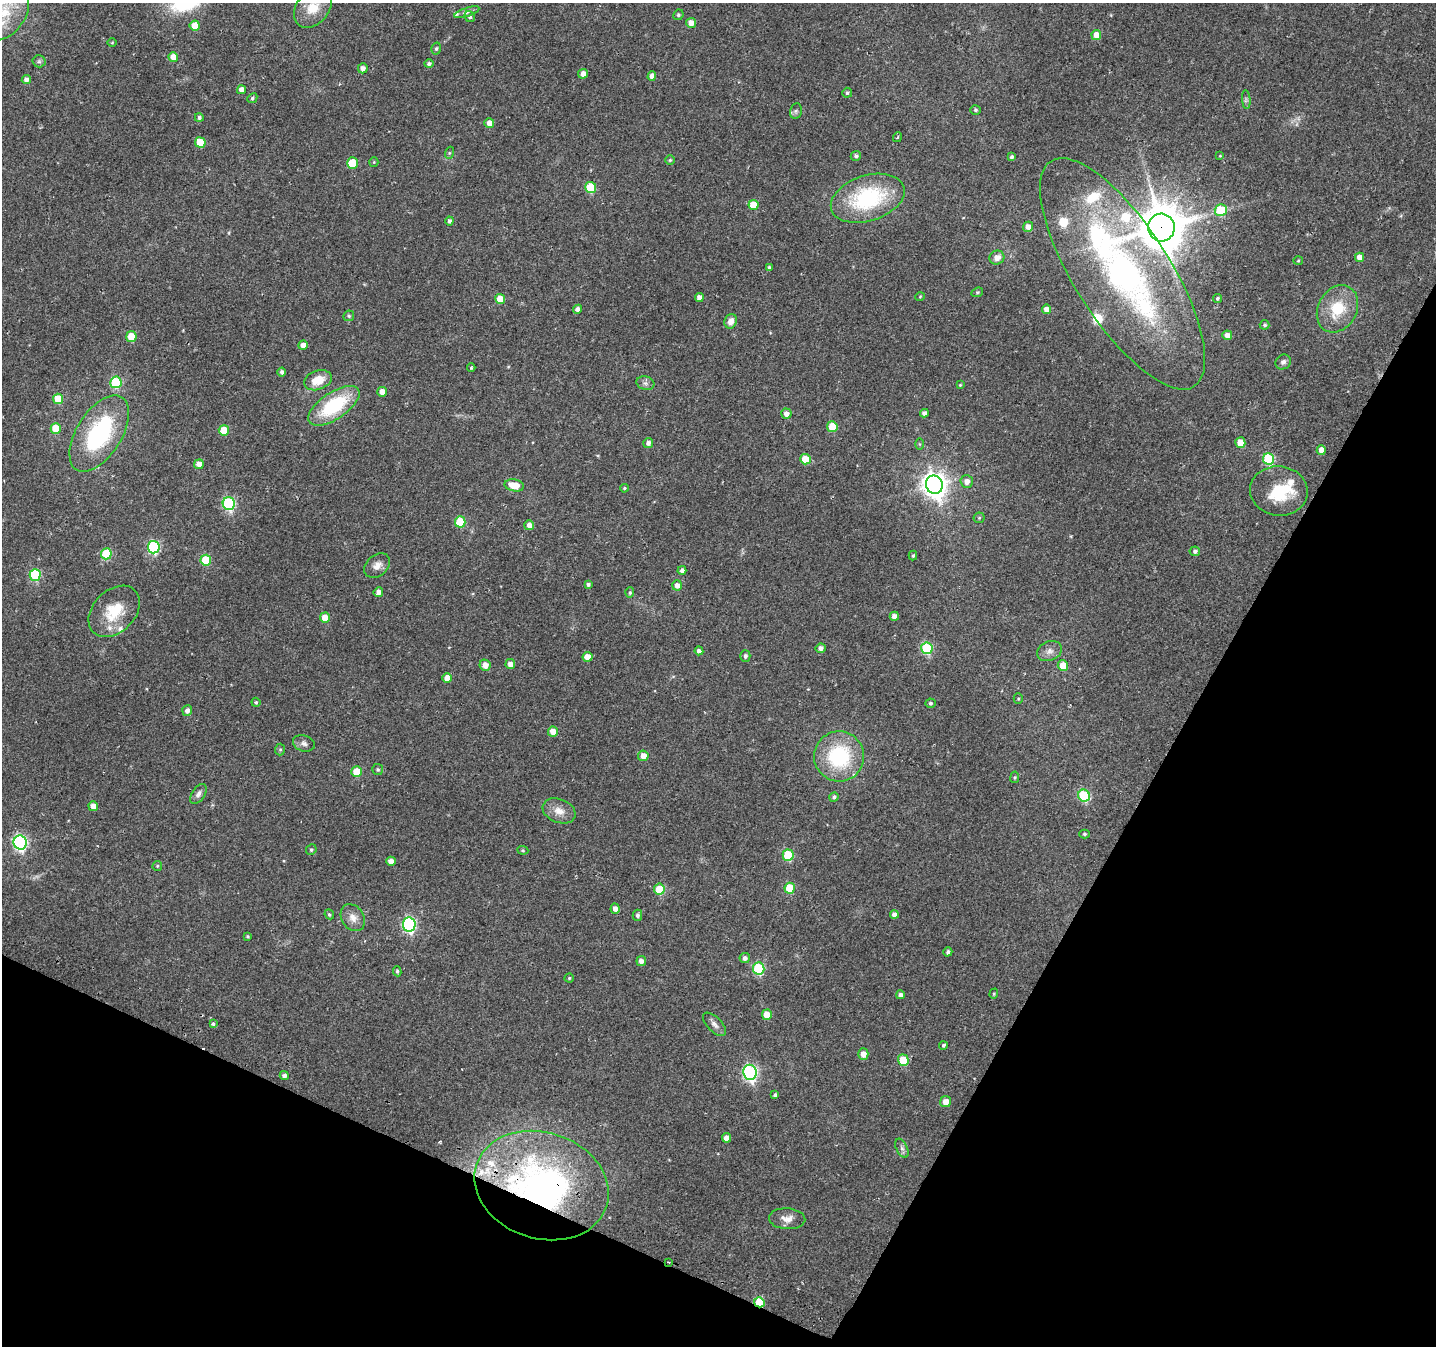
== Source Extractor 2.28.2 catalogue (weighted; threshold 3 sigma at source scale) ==
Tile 15 of 4 x 4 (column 3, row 4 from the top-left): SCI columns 2893-4326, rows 296-1639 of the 5776 x 5902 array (HDU 1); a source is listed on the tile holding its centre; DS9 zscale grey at full resolution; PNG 1438 x 1348 px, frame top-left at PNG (2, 3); each listed source drawn as its Kron ellipse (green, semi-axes under 4 px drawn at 4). Shown black and unused: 25% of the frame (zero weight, under 2 of 3 exposures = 2% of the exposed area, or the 3 px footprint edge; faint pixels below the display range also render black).
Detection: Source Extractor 2.28.2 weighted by HDU 2 'WHT'; one run over the whole footprint, this tile lists its part. Background 0.0525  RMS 0.012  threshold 0.0531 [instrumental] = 3 sigma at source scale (4.5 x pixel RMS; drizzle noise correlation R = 1.50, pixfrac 1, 0.0396/0.0396 arcsec/px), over >= 5 px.
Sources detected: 186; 1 too faint to see at this stretch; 1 inside a brighter object's white glare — neither listed nor drawn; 10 inside a brighter listed object's ellipse — not listed separately; the other 174 listed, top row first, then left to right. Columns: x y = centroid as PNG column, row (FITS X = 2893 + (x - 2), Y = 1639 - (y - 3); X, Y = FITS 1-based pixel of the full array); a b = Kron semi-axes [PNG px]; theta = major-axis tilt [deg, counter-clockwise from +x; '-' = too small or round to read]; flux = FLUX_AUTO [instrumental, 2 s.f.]
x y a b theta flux
313 8 22 16 50 23
4 12 31 21 56 54
467 12 13 4 18 4
678 15 5 5 - 2
470 17 6 5 - 2.4
691 23 5 5 - 10
195 26 5 5 - 18
1096 35 5 5 - 14
112 43 5 3 - 1.1
436 49 6 4 74 2.2
173 57 5 4 - 14
39 61 6 6 - 2.4
429 64 5 4 - 2.7
363 68 5 5 - 5.6
583 74 5 5 - 7.9
652 76 5 4 - 6.1
26 80 4 4 - 5.7
241 90 4 4 - 6.7
847 93 5 5 - 2.2
252 98 5 4 - 2
1246 100 9 4 -85 2.5
975 110 5 4 - 1.8
796 111 8 6 78 3
199 118 4 4 - 2.2
489 123 5 5 - 9.2
898 137 5 3 - 0.98
200 143 5 5 - 28
449 153 6 4 72 1.5
856 156 5 5 - 2.9
1220 156 4 4 - 0.95
1012 157 4 3 - 2.6
670 160 5 5 - 1.7
374 162 5 4 - 1.1
352 163 5 5 - 29
591 188 5 5 - 46
868 198 38 22 18 110
753 205 5 5 - 25
1221 210 6 5 - 42
449 221 4 4 - 2.6
1028 227 5 5 - 7.9
1161 228 14 13 - 4300
1359 257 4 4 - 9.3
997 258 7 7 - 8.7
1298 261 5 3 - 0.99
769 267 4 4 - 2
1122 274 133 48 -58 480
977 292 6 4 21 1.5
920 297 5 3 - 0.85
699 298 4 4 - 7.8
1218 298 4 4 - 2
500 299 5 5 - 18
577 309 4 4 - 4.3
1046 309 5 4 - 8.4
1337 309 25 19 62 41
349 316 5 5 - 1.6
731 321 7 6 - 8.8
1265 325 5 4 - 2
1227 335 5 5 - 8.2
131 336 5 5 - 26
303 345 5 4 - 7.2
1283 362 8 7 - 3.6
471 368 4 3 - 1.4
282 372 4 4 - 3.1
318 380 14 9 19 22
116 382 6 5 - 76
645 383 9 6 -15 4.1
960 385 4 4 - 1.1
382 392 5 4 - 9.4
58 399 5 5 - 30
334 406 29 13 34 78
924 413 4 4 - 4.5
786 414 5 5 - 6.2
832 427 5 5 - 27
56 428 5 5 - 29
224 430 5 5 - 29
99 434 43 22 58 130
648 443 5 5 - 4.6
1240 443 5 5 - 20
919 444 6 4 -89 1.4
1321 450 5 4 - 11
806 459 5 5 - 28
1269 459 6 5 - 83
199 464 5 5 - 8.5
967 481 6 6 - 6.3
514 485 10 6 -10 23
934 485 9 8 - 1100
624 488 4 3 - 1.5
1279 491 29 24 -8 52
229 504 6 6 - 140
979 518 5 5 - 1.6
460 522 5 5 - 48
529 525 5 5 - 7.5
154 547 6 6 - 130
1195 551 5 5 - 3.1
106 554 5 5 - 49
913 556 5 4 - 1.9
206 560 5 5 - 47
377 566 14 10 41 8.5
682 570 4 4 - 3.8
35 575 6 5 - 79
588 584 4 4 - 3
677 585 5 5 - 6.7
378 592 5 4 - 6
630 593 5 4 - 1.8
114 611 29 21 45 39
894 616 4 4 - 6.2
325 618 5 5 - 18
820 648 5 5 - 5.2
927 648 6 5 - 88
699 651 4 4 - 3.9
1049 651 13 9 22 6.7
745 656 6 5 - 3
588 657 5 5 - 13
510 664 5 5 - 6.9
485 665 5 5 - 10
1063 666 5 5 - 15
447 678 5 5 - 12
1018 699 5 4 - 1.6
256 702 4 4 - 1.7
930 703 5 4 - 2.2
187 711 5 5 - 5.6
553 732 5 5 - 12
304 743 11 8 -19 4.5
280 749 6 5 - 1.7
643 756 5 5 - 9.3
839 756 25 25 - 90
378 769 5 5 - 1.9
357 772 5 5 - 28
1015 777 6 4 82 1.3
198 794 11 6 56 4.4
1084 796 6 5 - 91
834 797 5 4 - 2.6
93 806 5 4 - 9.4
559 811 17 11 -21 13
1084 834 5 4 - 1.6
20 842 7 6 - 230
311 850 5 5 - 2
523 850 5 4 - 1.3
788 855 6 5 - 56
391 861 4 4 - 6.9
157 866 5 4 - 1.4
790 888 5 5 - 35
659 889 5 5 - 34
615 909 5 4 - 6.4
329 914 5 4 - 1.9
894 914 4 4 - 6.3
637 915 5 5 - 3.2
353 918 14 11 -57 9.9
409 924 7 6 - 220
248 936 3 3 - 1.5
948 952 5 4 - 2.8
745 958 5 5 - 4.1
641 961 5 4 - 5.5
759 968 6 5 - 89
397 971 5 3 - 1.9
569 978 4 4 - 1.4
994 994 5 4 - 1.3
900 995 4 4 - 4.1
767 1015 5 5 - 20
213 1024 3 3 - 16
715 1024 15 7 -46 5.6
943 1045 4 4 - 2.2
863 1054 5 5 - 9.1
903 1060 6 5 - 39
750 1072 7 6 - 240
284 1076 4 4 - 4.3
775 1095 4 3 - 2.6
945 1102 5 5 - 10
726 1138 5 4 - 9.2
902 1148 10 5 -65 3.6
542 1185 68 53 -18 430
787 1219 18 10 -4 10
669 1262 3 2 - 1.4
759 1302 5 5 - 46
Overlapping masked pixels (flux is a lower limit): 5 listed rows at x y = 1161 228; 1122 274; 542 1185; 669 1262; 759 1302
Isophote crosses this tile's border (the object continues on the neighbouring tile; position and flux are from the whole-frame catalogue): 2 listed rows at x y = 313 8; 4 12